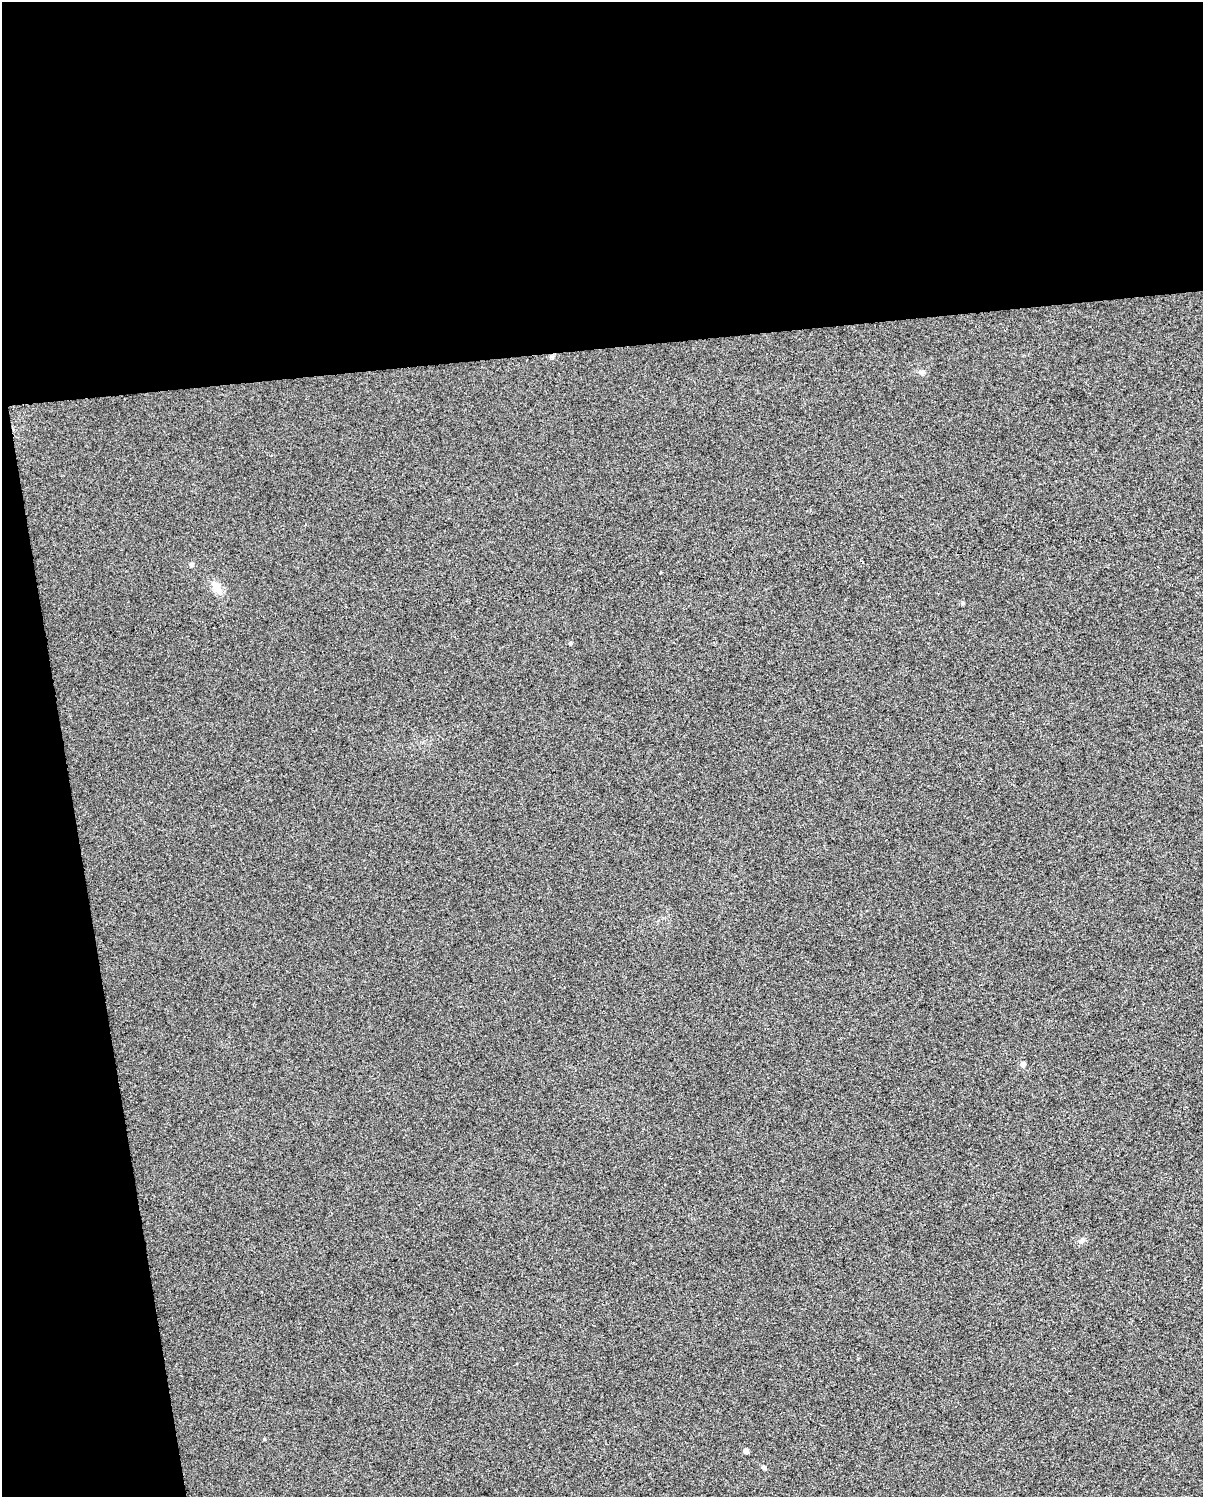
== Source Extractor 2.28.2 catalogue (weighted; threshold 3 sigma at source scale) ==
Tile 1 of 4 x 3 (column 1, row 1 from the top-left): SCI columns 1-1201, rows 3011-4505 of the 4804 x 4570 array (HDU 1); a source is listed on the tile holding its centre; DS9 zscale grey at full resolution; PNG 1205 x 1499 px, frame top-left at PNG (2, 2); no overlay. Shown black and unused: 29% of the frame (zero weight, under 3 of 5 exposures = <1% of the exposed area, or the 3 px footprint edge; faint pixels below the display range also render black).
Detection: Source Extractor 2.28.2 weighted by HDU 2 'WHT'; one run over the whole footprint, this tile lists its part. Background 0.0255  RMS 0.035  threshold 0.156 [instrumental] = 3 sigma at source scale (4.5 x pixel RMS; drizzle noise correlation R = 1.50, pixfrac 1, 0.0396/0.0396 arcsec/px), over >= 5 px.
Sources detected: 9; all 9 listed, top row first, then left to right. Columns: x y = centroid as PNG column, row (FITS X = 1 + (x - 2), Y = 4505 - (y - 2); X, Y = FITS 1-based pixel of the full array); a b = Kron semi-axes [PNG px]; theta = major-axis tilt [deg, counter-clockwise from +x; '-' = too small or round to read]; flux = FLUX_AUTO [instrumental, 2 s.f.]
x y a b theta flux
922 372 8 5 -26 8.4
191 565 5 5 - 9.2
216 587 17 10 -61 30
962 603 5 4 - 4.9
570 643 4 4 - 4
1023 1064 5 4 - 17
1082 1240 8 4 72 6.4
746 1451 5 4 - 14
764 1467 5 5 - 7.2